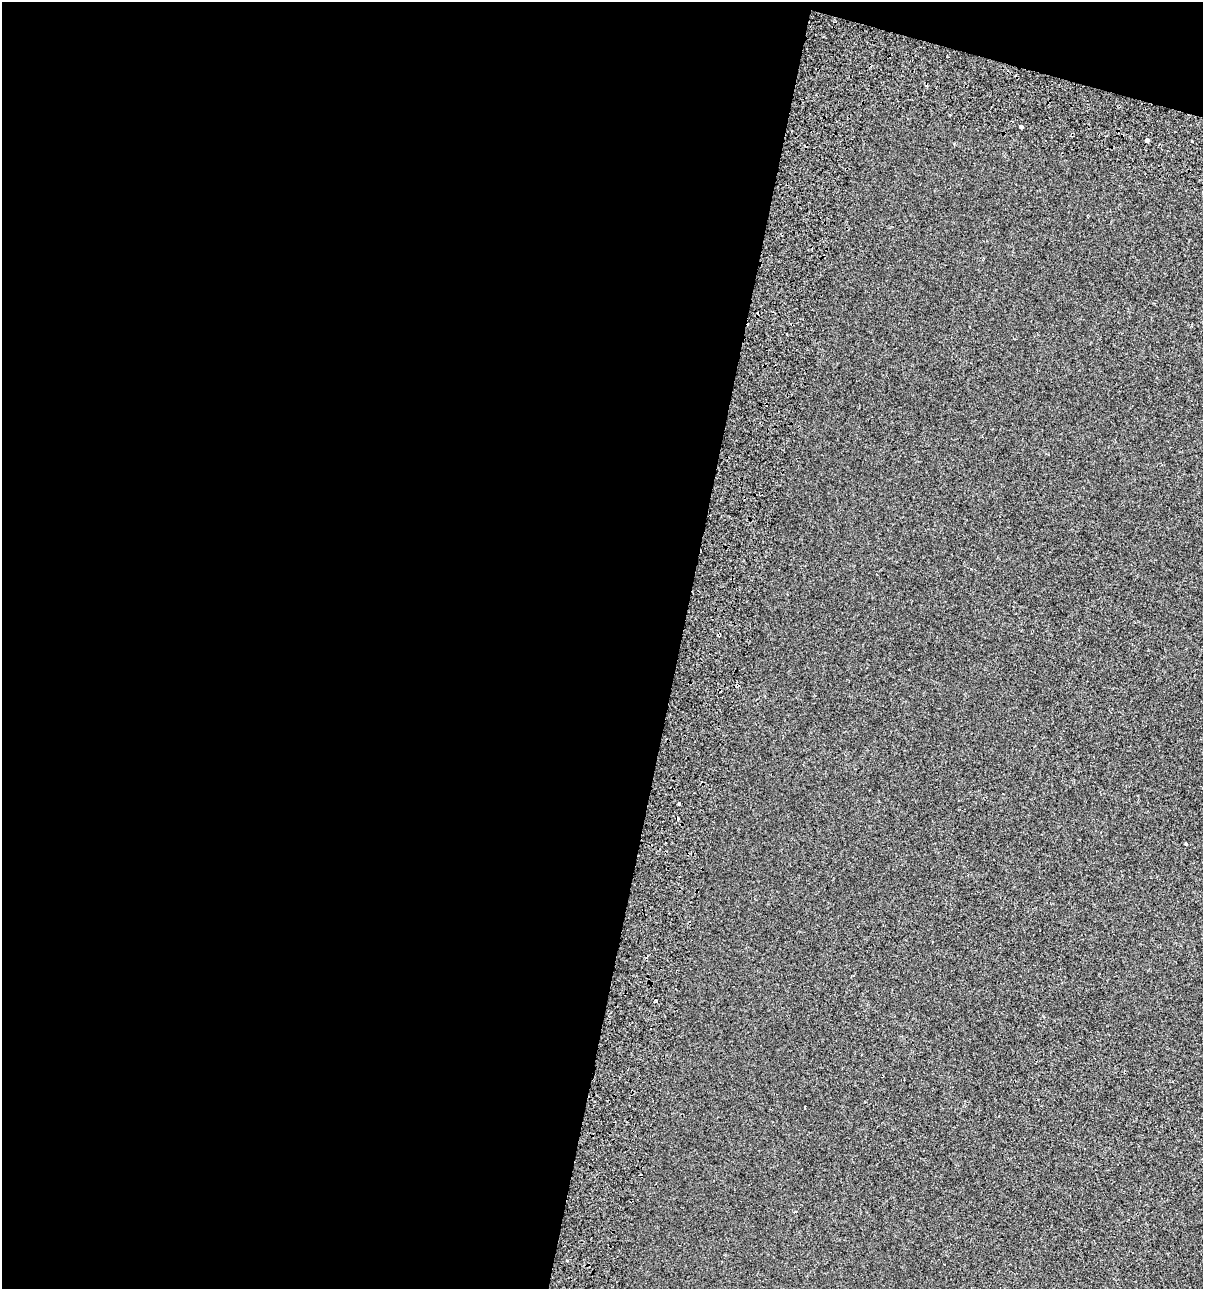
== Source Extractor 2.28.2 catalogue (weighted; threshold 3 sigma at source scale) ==
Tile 1 of 4 x 4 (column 1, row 1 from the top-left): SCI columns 389-1589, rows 3949-5235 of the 5520 x 5333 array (HDU 1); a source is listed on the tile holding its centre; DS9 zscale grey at full resolution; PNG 1205 x 1291 px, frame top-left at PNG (2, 2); no overlay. Shown black and unused: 58% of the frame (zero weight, under 2 of 3 exposures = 7% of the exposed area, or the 3 px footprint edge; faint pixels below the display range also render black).
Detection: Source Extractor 2.28.2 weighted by HDU 2 'WHT'; one run over the whole footprint, this tile lists its part. Background -6.32e-04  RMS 0.0045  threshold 0.0204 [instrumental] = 3 sigma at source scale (4.5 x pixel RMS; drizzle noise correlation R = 1.50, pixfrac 1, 0.0396/0.0396 arcsec/px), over >= 5 px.
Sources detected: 9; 3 cosmic-ray / hot-pixel residue — not listed; the other 6 listed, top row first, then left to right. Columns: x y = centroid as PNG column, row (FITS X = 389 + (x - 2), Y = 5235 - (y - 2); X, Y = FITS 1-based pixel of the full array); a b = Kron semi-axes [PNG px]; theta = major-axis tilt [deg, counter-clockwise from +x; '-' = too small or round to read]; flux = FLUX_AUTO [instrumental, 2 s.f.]
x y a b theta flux
1021 127 3 3 - 5.9
1147 140 4 3 - 3.7
1192 141 3 3 - 0.69
679 804 3 3 - 1.7
1186 844 3 3 - 1.2
656 1000 3 3 - 1.3